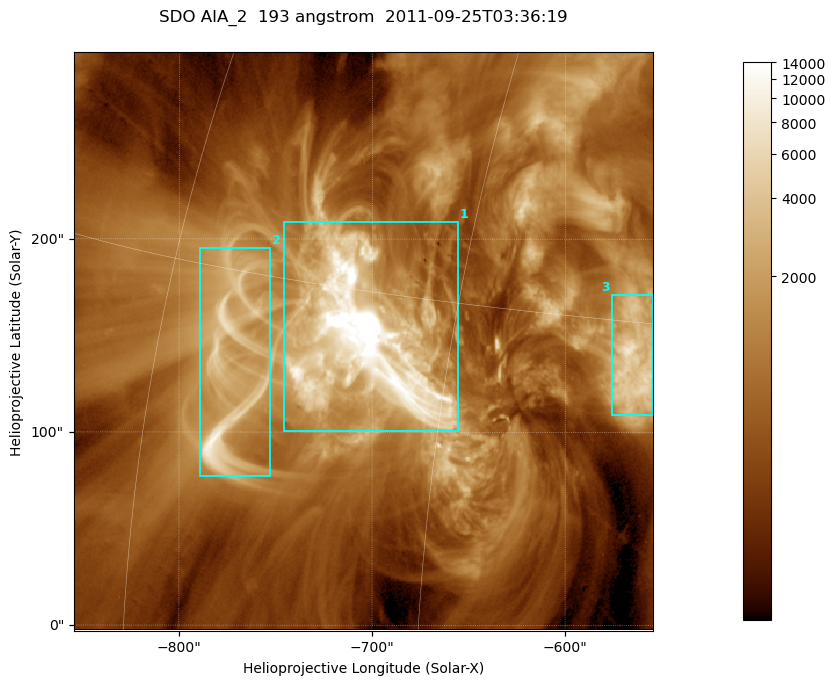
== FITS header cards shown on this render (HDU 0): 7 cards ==
TELESCOP= 'SDO     '           /
INSTRUME= 'AIA_2   '           /
WAVELNTH=                  193 /
WAVEUNIT= 'angstrom'           /
DATE-OBS= '2011-09-25T03:36:19.84' /
CTYPE1  = 'HPLN-TAN'           /
CTYPE2  = 'HPLT-TAN'           /

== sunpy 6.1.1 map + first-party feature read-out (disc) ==
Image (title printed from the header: SDO AIA_2  193 angstrom  2011-09-25T03:36:19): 499 x 499 px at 0.601 arcsec/px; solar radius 957 arcsec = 1592 px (partial field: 3.1% of the solar disc is inside the frame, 100% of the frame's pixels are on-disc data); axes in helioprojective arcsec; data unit not stated in the header (colour bar unlabelled)
Orientation: roll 0.0579 deg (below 1 deg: not rotated)
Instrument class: DISC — disc imager (sunpy class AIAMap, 193 A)
Bright regions (active regions / flare kernels): reference = the on-disc median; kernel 5 px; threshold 5 sigma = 2268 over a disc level ~672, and >= 1.15x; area >= 249 px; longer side >= 6 px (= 3.6 arcsec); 3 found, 3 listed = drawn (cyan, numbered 1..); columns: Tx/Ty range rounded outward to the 2 arcsec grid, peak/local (2 s.f.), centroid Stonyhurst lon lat
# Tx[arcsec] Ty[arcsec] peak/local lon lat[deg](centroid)
1 -746..-654 100..210 233 -49 +13
2 -790..-752 76..196 16 -56 +12
3 -576..-554 108..172 11 -37 +14